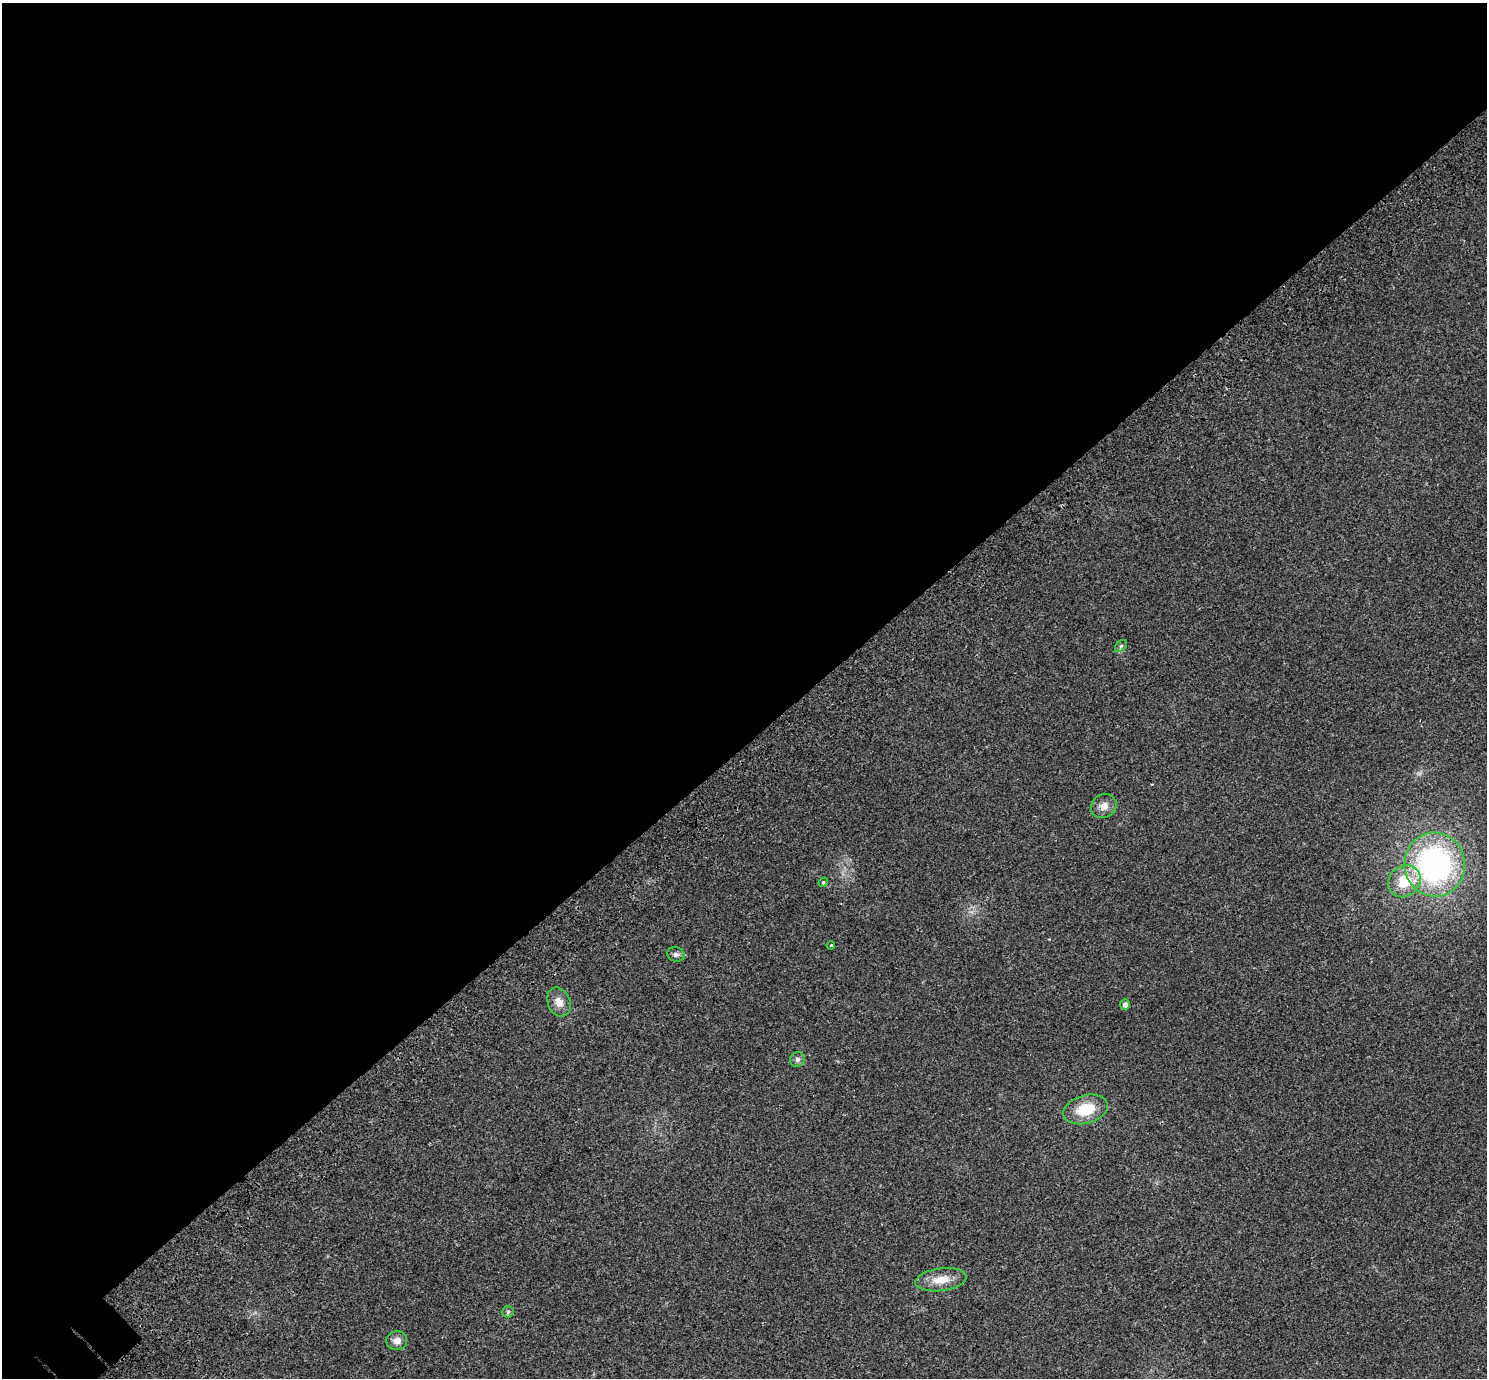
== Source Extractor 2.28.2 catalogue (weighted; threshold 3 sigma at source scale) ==
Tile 2 of 4 x 4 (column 2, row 1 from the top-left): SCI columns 1637-3121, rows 4513-5888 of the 6238 x 6212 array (HDU 1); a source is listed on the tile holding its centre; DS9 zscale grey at full resolution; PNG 1489 x 1380 px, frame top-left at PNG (2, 3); each listed source drawn as its Kron ellipse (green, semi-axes under 4 px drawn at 4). Shown black and unused: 54% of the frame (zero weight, under 3 of 4 exposures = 9% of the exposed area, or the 3 px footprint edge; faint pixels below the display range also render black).
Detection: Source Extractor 2.28.2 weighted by HDU 2 'WHT'; one run over the whole footprint, this tile lists its part. Background 0.109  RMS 0.0058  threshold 0.026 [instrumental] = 3 sigma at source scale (4.5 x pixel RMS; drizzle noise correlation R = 1.50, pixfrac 1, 0.0396/0.0396 arcsec/px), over >= 5 px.
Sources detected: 14; all 14 listed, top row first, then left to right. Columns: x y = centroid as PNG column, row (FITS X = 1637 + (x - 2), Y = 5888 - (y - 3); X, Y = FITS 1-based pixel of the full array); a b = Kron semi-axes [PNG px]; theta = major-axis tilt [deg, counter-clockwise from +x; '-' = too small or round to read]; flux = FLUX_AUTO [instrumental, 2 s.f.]
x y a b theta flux
1121 646 7 4 45 0.88
1104 806 13 11 32 4.5
1435 865 32 30 -82 120
1404 881 17 15 44 16
823 882 5 4 - 0.84
831 945 4 3 - 0.49
676 954 9 7 -13 1.9
559 1002 15 11 -67 5.1
1125 1005 5 4 - 2.7
797 1059 7 7 - 1.7
1086 1109 23 14 15 16
941 1280 26 11 7 9.2
508 1312 6 5 - 0.96
397 1341 10 9 - 3.6